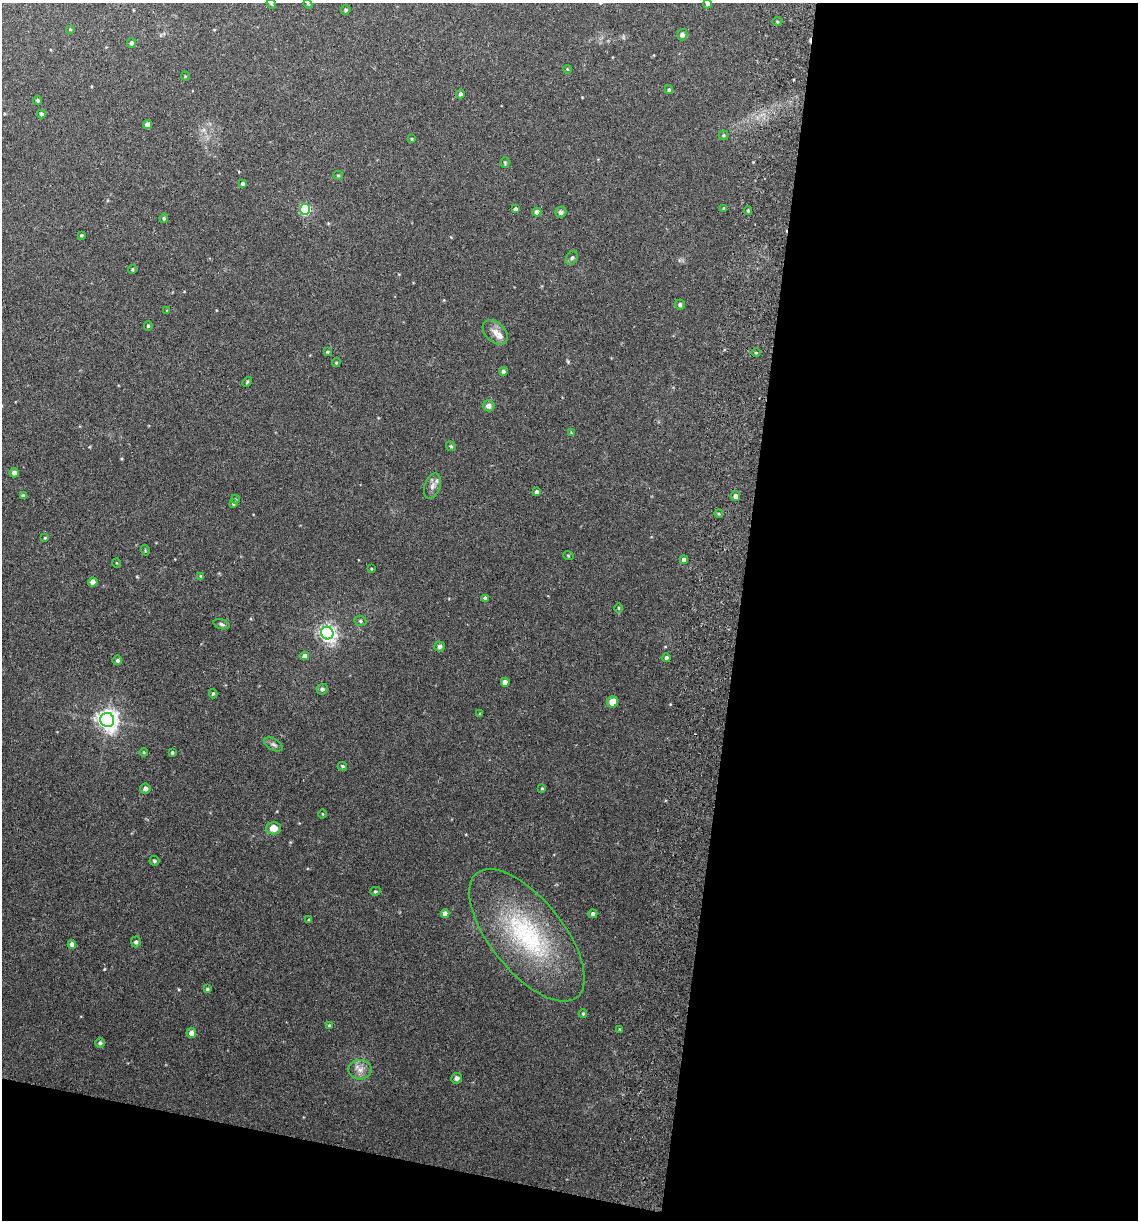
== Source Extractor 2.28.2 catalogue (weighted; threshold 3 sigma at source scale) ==
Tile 16 of 4 x 4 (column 4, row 4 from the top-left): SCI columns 3581-4716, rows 13-1230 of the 5008 x 4899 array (HDU 1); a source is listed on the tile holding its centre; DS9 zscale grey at full resolution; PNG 1140 x 1222 px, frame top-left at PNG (2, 3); each listed source drawn as its Kron ellipse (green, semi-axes under 4 px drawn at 4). Shown black and unused: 39% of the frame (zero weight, under 3 of 6 exposures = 3% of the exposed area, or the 3 px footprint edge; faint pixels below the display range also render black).
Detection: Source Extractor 2.28.2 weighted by HDU 2 'WHT'; one run over the whole footprint, this tile lists its part. Background 0.0299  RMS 0.0032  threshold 0.0133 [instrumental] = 3 sigma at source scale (4.09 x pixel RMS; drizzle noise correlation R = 1.36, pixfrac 0.8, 0.05/0.05 arcsec/px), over >= 5 px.
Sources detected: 99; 1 cosmic-ray / hot-pixel residue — neither listed nor drawn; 1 inside a brighter listed object's ellipse — not listed separately; the other 97 listed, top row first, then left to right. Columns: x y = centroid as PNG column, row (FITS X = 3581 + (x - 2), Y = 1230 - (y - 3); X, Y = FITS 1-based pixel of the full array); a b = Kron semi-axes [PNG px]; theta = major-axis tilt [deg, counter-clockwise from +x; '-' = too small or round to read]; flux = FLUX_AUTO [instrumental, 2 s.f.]
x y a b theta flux
271 4 5 4 - 0.36
308 4 4 4 - 0.29
707 4 4 4 - 0.59
346 10 5 5 - 0.55
777 22 5 3 - 0.34
70 29 4 3 - 0.31
682 35 6 5 - 1.2
131 43 5 4 - 0.65
567 69 4 3 - 0.25
185 76 4 3 - 0.23
669 90 4 4 - 0.43
460 94 4 4 - 0.79
38 100 5 4 - 0.41
41 114 4 4 - 1.2
147 125 4 4 - 1.7
724 135 5 4 - 0.35
412 139 3 3 - 0.3
505 163 5 4 - 0.34
338 175 5 4 - 0.35
243 184 4 4 - 0.63
723 208 3 2 - 0.21
305 209 5 5 - 28
515 209 4 3 - 0.74
748 210 4 3 - 0.41
537 212 4 4 - 1.8
561 212 5 5 - 1
164 218 4 4 - 0.48
81 235 4 3 - 0.36
572 258 7 5 61 0.69
132 269 4 4 - 0.34
680 305 5 5 - 0.68
167 310 3 3 - 0.32
148 326 4 4 - 0.37
495 332 14 9 -42 2.3
327 352 4 4 - 0.38
756 353 5 3 - 0.32
336 362 4 4 - 0.34
503 371 4 4 - 0.73
247 382 6 3 46 0.3
488 406 6 5 - 1.5
571 433 4 3 - 0.19
451 446 5 4 - 0.36
14 473 5 4 - 1
432 486 13 8 69 1.6
537 492 4 4 - 1
23 496 4 4 - 0.84
735 496 5 5 - 1.2
235 499 4 3 - 0.26
233 504 4 3 - 0.27
719 514 4 3 - 0.28
45 538 4 3 - 0.28
145 550 5 3 - 0.27
568 555 5 3 - 0.26
684 560 4 4 - 1.3
117 563 5 3 - 0.23
371 569 3 2 - 0.24
201 576 4 4 - 0.25
93 582 4 4 - 1.5
485 598 4 3 - 0.65
618 608 4 3 - 0.29
360 621 6 5 - 0.52
222 624 8 5 -18 0.56
327 633 6 6 - 100
440 646 5 5 - 0.86
305 656 4 4 - 1.9
666 658 4 4 - 0.73
117 660 5 4 - 0.61
505 682 4 4 - 1.9
322 689 5 5 - 0.77
213 693 5 4 - 0.44
613 702 6 5 - 3.4
480 714 3 3 - 0.33
107 720 7 7 - 170
273 744 10 5 -28 0.78
144 752 4 3 - 0.28
172 753 4 4 - 0.48
342 766 5 3 - 0.4
542 788 4 3 - 0.28
145 789 5 5 - 1.2
323 814 4 3 - 0.21
273 828 7 6 - 3
154 861 5 5 - 0.58
375 891 5 4 - 0.43
445 914 4 4 - 2.3
593 914 4 4 - 0.87
309 920 4 4 - 0.38
527 935 80 36 -51 40
136 942 5 5 - 0.74
72 944 4 4 - 1.8
207 989 4 3 - 0.38
583 1014 4 4 - 0.33
329 1026 4 3 - 0.32
619 1029 4 2 - 0.18
191 1033 5 4 - 2.1
100 1043 5 5 - 0.62
360 1070 11 9 4 2.1
457 1078 5 5 - 0.95
Isophote crosses this tile's border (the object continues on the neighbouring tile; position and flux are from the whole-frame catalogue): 2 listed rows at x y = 271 4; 707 4